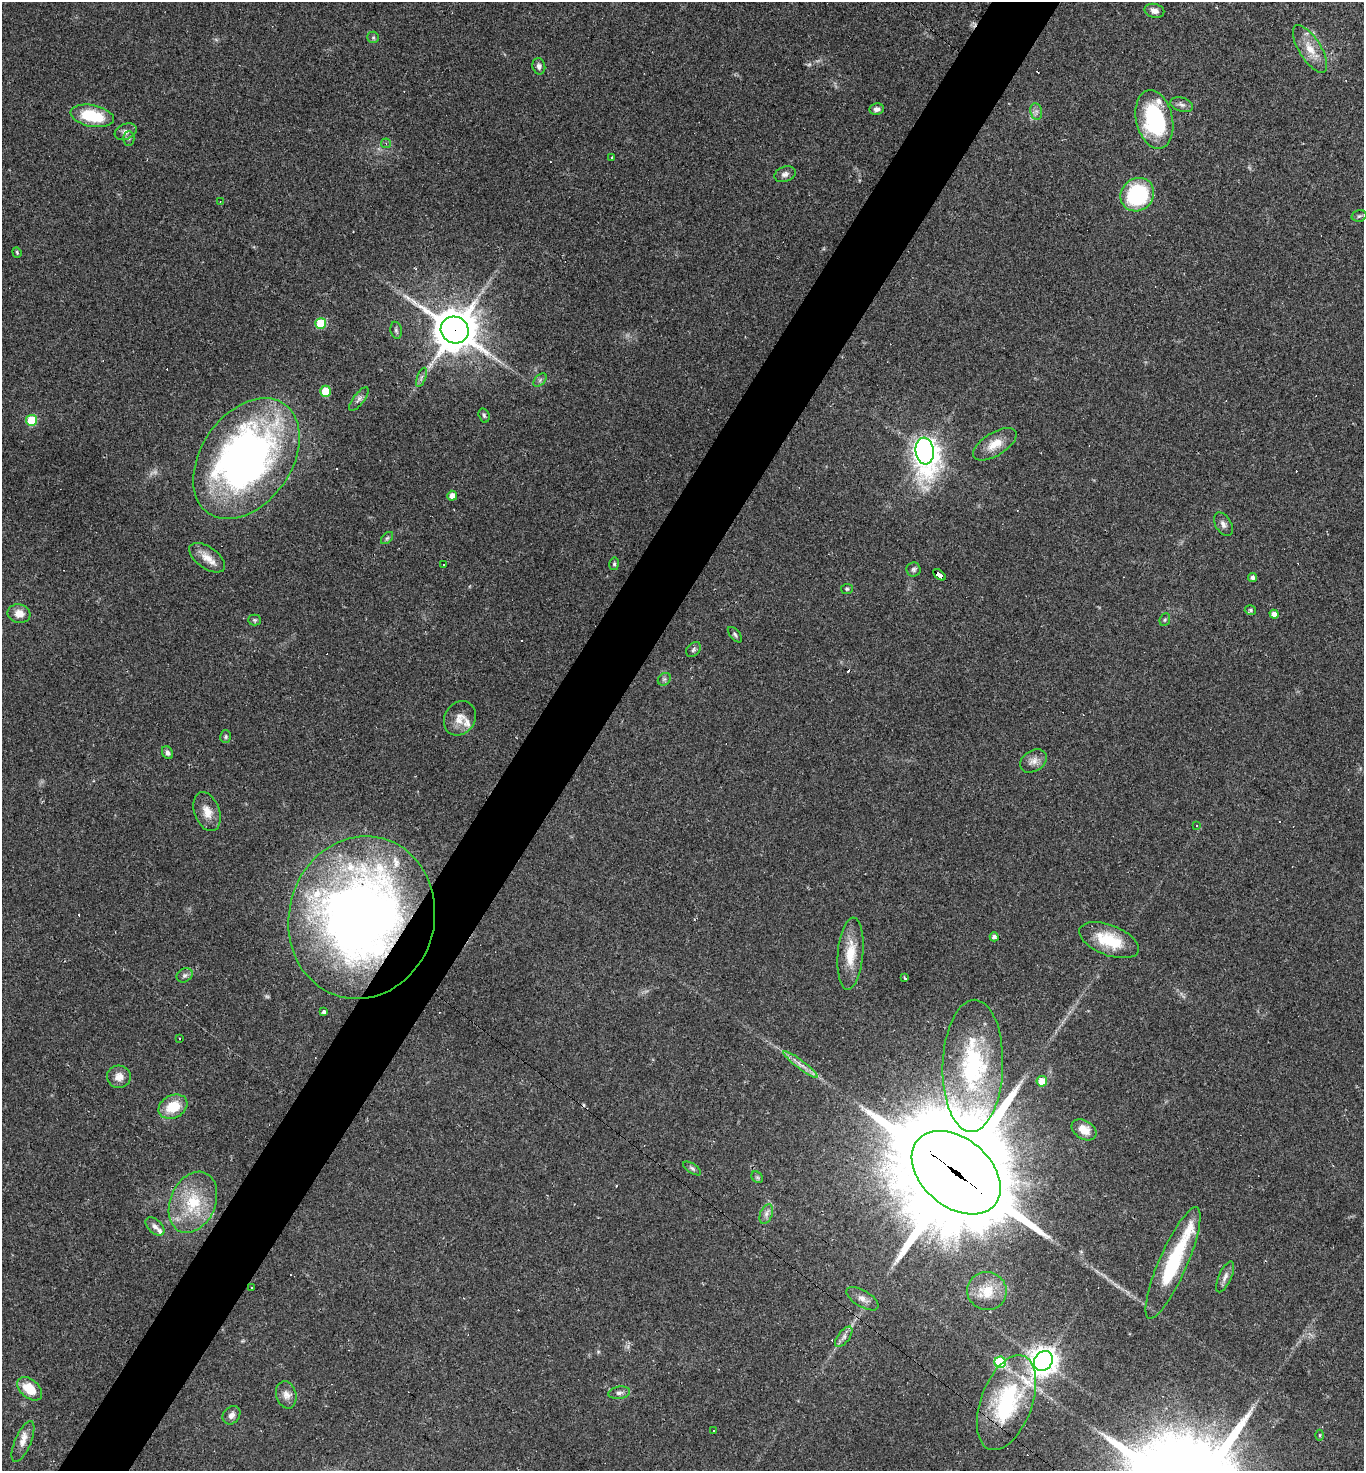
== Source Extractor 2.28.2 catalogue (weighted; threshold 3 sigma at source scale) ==
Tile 7 of 4 x 4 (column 3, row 2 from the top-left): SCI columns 2873-4234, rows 2940-4408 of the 5884 x 5878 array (HDU 1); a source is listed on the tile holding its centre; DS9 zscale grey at full resolution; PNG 1366 x 1473 px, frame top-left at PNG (2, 2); each listed source drawn as its Kron ellipse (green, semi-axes under 4 px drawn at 4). Shown black and unused: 5% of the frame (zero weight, under 2 of 3 exposures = <1% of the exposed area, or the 3 px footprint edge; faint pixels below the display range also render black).
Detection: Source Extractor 2.28.2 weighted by HDU 2 'WHT'; one run over the whole footprint, this tile lists its part. Background 0.059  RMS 0.0059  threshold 0.0267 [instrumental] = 3 sigma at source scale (4.5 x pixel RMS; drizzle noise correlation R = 1.50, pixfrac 1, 0.05/0.05 arcsec/px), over >= 5 px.
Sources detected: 116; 1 too faint to see at this stretch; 1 inside a brighter object's white glare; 18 cosmic-ray / hot-pixel residue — neither listed nor drawn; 6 inside a brighter listed object's ellipse — not listed separately; the other 90 listed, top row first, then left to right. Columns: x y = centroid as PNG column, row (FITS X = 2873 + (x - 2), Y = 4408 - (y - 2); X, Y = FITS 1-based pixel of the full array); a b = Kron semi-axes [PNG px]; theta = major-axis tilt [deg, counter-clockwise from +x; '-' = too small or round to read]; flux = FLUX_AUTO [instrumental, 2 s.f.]
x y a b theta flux
1154 11 10 7 -13 3.2
373 37 6 5 - 0.95
1310 49 27 11 -58 10
539 66 8 6 -78 2.2
1182 105 12 7 -17 2.2
877 109 7 5 8 2.6
1036 111 8 6 -79 2.2
92 116 22 10 -11 26
1154 119 30 18 -77 59
126 132 11 7 21 2.9
129 138 7 5 -90 1.2
386 143 5 5 - 0.85
612 158 3 2 - 0.52
785 174 11 7 20 2.5
1137 195 17 16 - 62
220 202 3 2 - 0.34
1359 216 7 5 15 1.2
17 252 5 4 - 0.74
321 323 5 5 - 28
396 330 8 5 -80 1.3
455 330 14 13 - 2100
421 377 10 3 69 1.4
540 380 8 5 46 1.3
326 391 5 5 - 20
359 399 14 5 53 2.2
484 415 7 5 -72 1.1
31 420 5 5 - 25
995 444 24 11 31 9.4
925 451 13 9 -84 600
246 459 66 45 55 270
452 496 5 5 - 4
1223 524 13 8 -59 2.7
387 538 7 4 45 1.1
207 558 20 10 -35 7.4
443 564 3 3 - 3.6
614 564 6 5 - 1.1
913 569 7 7 - 1.5
939 575 7 4 -39 70
1253 577 4 4 - 1.7
847 589 6 5 - 0.96
1250 610 6 4 -15 0.99
19 614 11 9 -9 5.7
1274 614 4 4 - 3.8
254 620 6 5 - 1.1
1165 620 7 5 68 0.94
735 635 9 5 -49 1.3
693 650 8 6 47 1.4
664 679 7 5 44 1.3
460 718 18 15 57 7.1
226 737 6 5 - 0.95
168 753 7 5 -59 2
1033 761 14 10 32 4.3
207 812 20 12 -69 7.6
1197 826 3 3 - 5.9
362 918 82 73 75 470
994 937 4 4 - 2.1
1109 940 31 15 -21 22
850 954 36 12 85 16
185 975 8 6 31 1.7
905 978 4 3 - 0.95
324 1012 4 3 - 1.4
179 1038 2 2 - 0.4
801 1065 21 4 -37 4.1
973 1066 66 30 88 80
119 1077 12 11 - 4.8
1042 1081 5 5 - 8.8
173 1107 15 11 27 15
1084 1130 13 9 -31 7.3
692 1168 10 4 -34 1.3
956 1173 50 34 -40 17000
757 1177 6 5 - 1.2
193 1202 32 22 66 29
766 1214 10 6 69 2.5
155 1226 11 6 -42 2.9
1173 1263 60 14 66 44
1225 1277 17 6 65 3.2
252 1287 3 2 - 0.57
987 1291 20 19 - 13
862 1299 18 8 -32 4.1
844 1337 12 5 52 2.4
1043 1361 10 8 54 700
1000 1362 6 5 - 42
30 1389 14 9 -41 13
619 1393 11 6 7 2.3
286 1395 14 10 -75 4.3
1007 1403 50 25 69 67
231 1415 10 8 51 2.9
713 1430 3 3 - 3
1320 1435 5 3 - 0.68
23 1442 22 8 68 5.5
Overlapping masked pixels (flux is a lower limit): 5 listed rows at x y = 455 330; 939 575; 362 918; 956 1173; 1007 1403